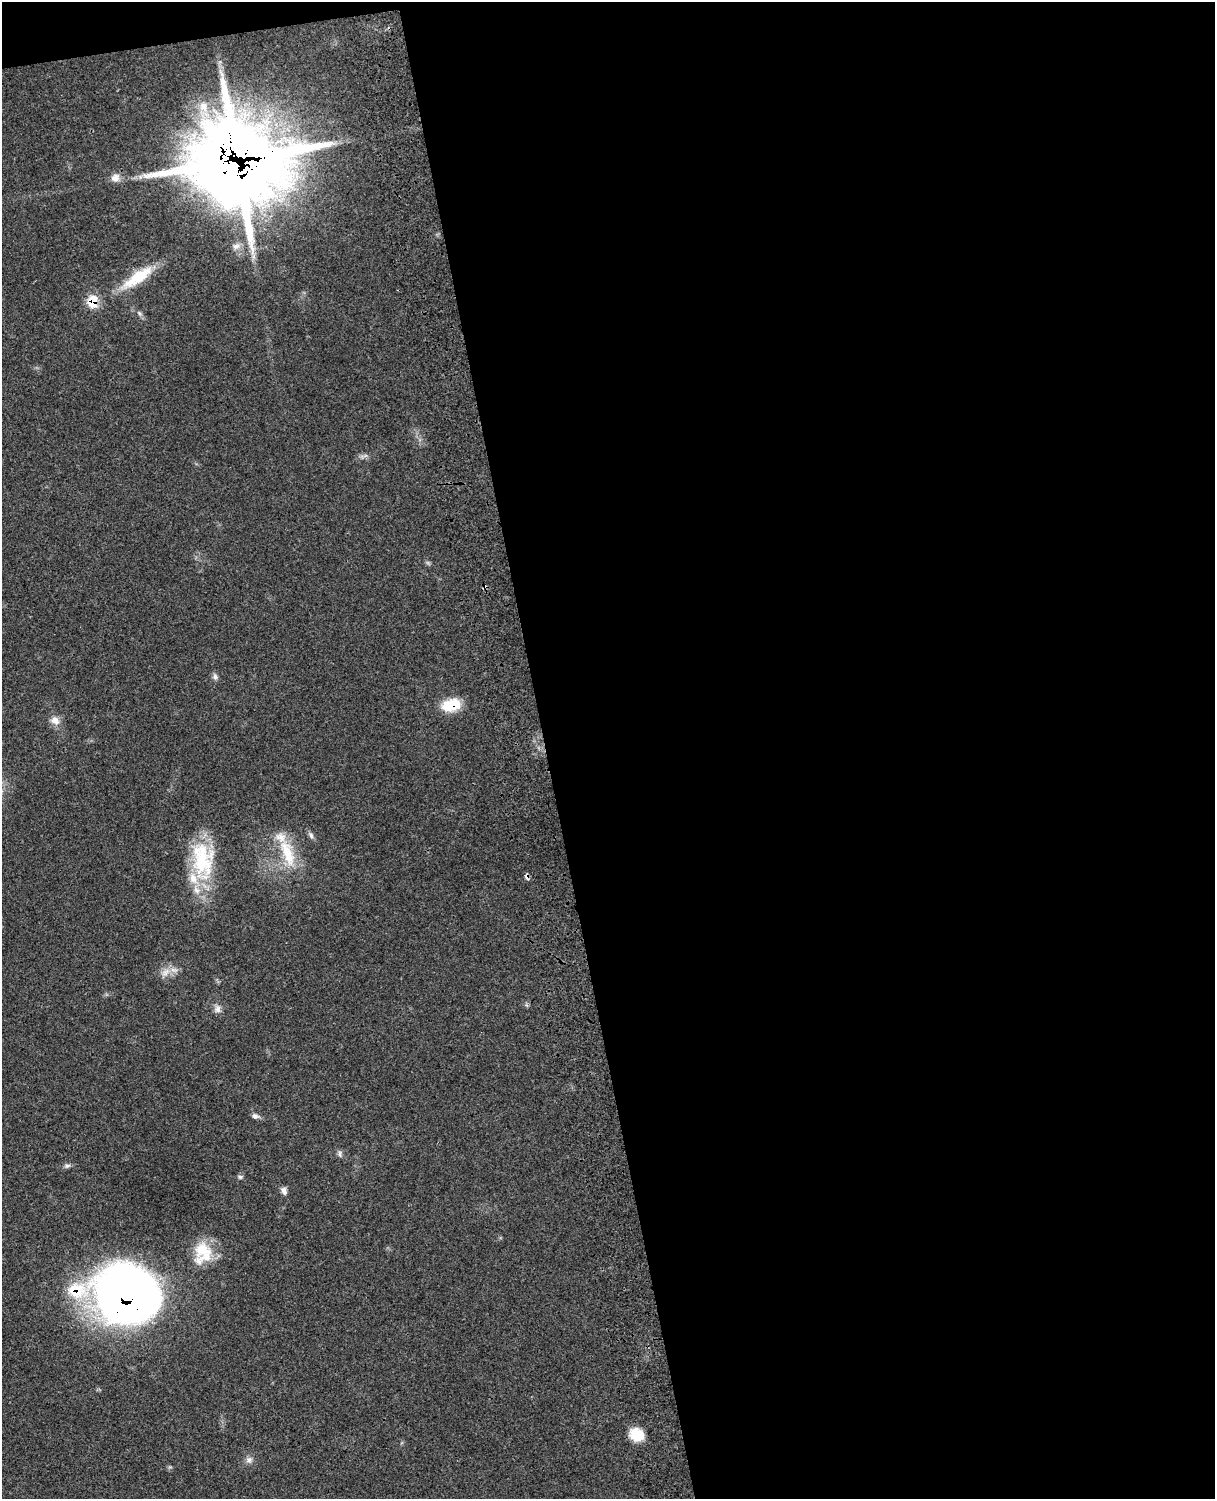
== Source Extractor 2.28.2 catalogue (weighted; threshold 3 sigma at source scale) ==
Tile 4 of 4 x 3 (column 4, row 1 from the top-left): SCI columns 3757-4969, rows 3270-4766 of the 5088 x 4928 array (HDU 1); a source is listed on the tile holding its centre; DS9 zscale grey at full resolution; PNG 1217 x 1501 px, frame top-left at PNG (2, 2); no overlay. Shown black and unused: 56% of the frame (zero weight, under 3 of 4 exposures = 6% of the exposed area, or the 3 px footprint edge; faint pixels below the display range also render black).
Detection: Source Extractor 2.28.2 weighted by HDU 2 'WHT'; one run over the whole footprint, this tile lists its part. Background 0.0761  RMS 0.0058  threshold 0.026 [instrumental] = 3 sigma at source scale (4.5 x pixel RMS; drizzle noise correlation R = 1.50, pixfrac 1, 0.05/0.05 arcsec/px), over >= 5 px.
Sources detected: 29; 4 inside a brighter listed object's ellipse — not listed separately; the other 25 listed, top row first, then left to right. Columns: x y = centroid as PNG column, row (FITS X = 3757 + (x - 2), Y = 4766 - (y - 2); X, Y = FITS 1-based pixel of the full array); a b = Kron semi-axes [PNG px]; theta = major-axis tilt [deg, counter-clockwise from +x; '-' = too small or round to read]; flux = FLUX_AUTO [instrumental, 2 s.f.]
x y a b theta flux
236 161 40 35 2 4300
115 178 11 10 - 4.4
236 246 12 7 19 2.8
137 278 49 14 35 22
92 301 15 12 84 12
139 313 7 4 -45 1.3
365 456 7 4 19 1.3
215 676 9 7 -69 1.8
451 705 21 13 13 17
55 720 14 11 -43 4.7
311 835 10 6 -61 1.9
287 852 44 16 -71 22
202 860 54 29 -84 45
527 876 8 5 -77 1.6
165 972 15 9 34 5.2
217 1009 11 9 83 2.9
255 1116 10 6 -16 1.9
340 1154 9 5 -78 1.5
67 1166 9 5 13 1.6
240 1177 7 5 12 1.2
284 1191 10 7 -67 2.4
202 1250 35 20 69 19
127 1296 52 47 -6 520
637 1435 15 13 -34 13
249 1460 9 9 - 2.7
Overlapping masked pixels (flux is a lower limit): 5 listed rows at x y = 236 161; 92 301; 451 705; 527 876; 127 1296